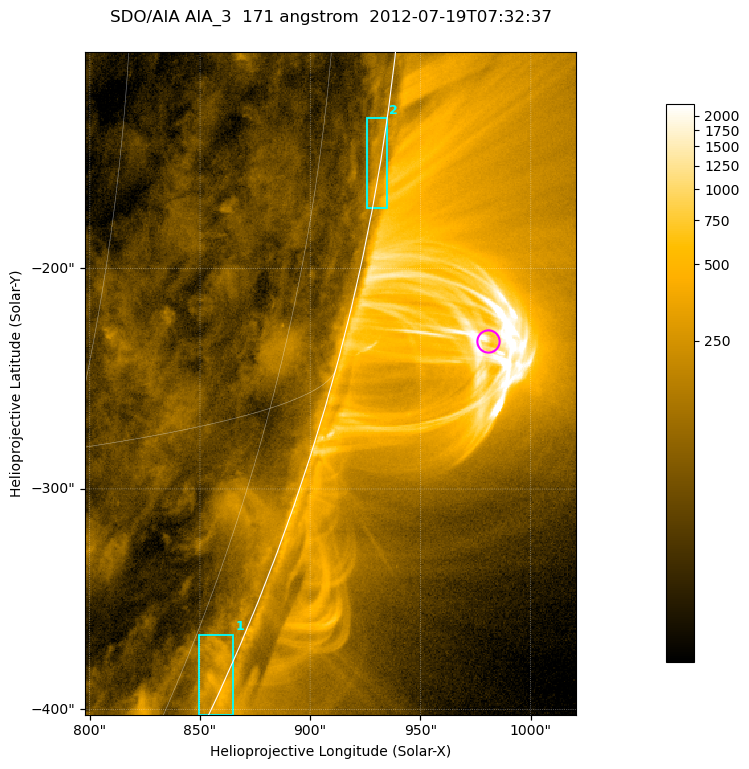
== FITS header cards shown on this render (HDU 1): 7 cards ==
TELESCOP= 'SDO/AIA '           / For AIA: SDO/AIA
INSTRUME= 'AIA_3   '           / For AIA: AIA_ATA1, AIA_ATA2, AIA_ATA3 or AIA_AT
WAVELNTH=                  171 / [angstrom] Wavelength
WAVEUNIT= 'angstrom'           / Wavelength unit: angstrom
DATE-OBS= '2012-07-19T07:32:37.539' / [ISO] Date when observation started; ISO 8
CTYPE1  = 'HPLN-TAN'           / CTYPE1; Typically HPLN
CTYPE2  = 'HPLT-TAN'           / CTYPE2; Typically HPLT

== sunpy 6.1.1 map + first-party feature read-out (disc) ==
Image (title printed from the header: SDO/AIA AIA_3  171 angstrom  2012-07-19T07:32:37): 371 x 501 px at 0.599 arcsec/px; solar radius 944 arcsec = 1575 px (partial field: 1.2% of the solar disc is inside the frame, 48% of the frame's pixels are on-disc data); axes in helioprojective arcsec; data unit not stated in the header (colour bar unlabelled)
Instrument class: DISC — disc imager (sunpy class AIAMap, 171 A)
Bright regions (active regions / flare kernels): reference = the on-disc median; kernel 3 px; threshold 5 sigma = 133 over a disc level ~58.7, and >= 1.15x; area >= 185 px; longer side >= 4 px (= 2.4 arcsec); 2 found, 2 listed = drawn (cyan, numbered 1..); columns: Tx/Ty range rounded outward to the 2 arcsec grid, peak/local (2 s.f.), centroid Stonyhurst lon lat
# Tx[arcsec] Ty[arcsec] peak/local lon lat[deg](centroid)
1 848..866 -404..-366 7 +81 -23
2 924..936 -174..-132 5.9 +85 -9
Off-limb structures (1.02-1.3 R_sun): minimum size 92 px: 3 found; the strongest spans PA ~255..260 deg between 1.02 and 1.13 R_sun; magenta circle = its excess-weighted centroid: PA ~255 deg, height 1.07 R_sun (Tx ~980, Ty ~-232 arcsec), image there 5.8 x the reference